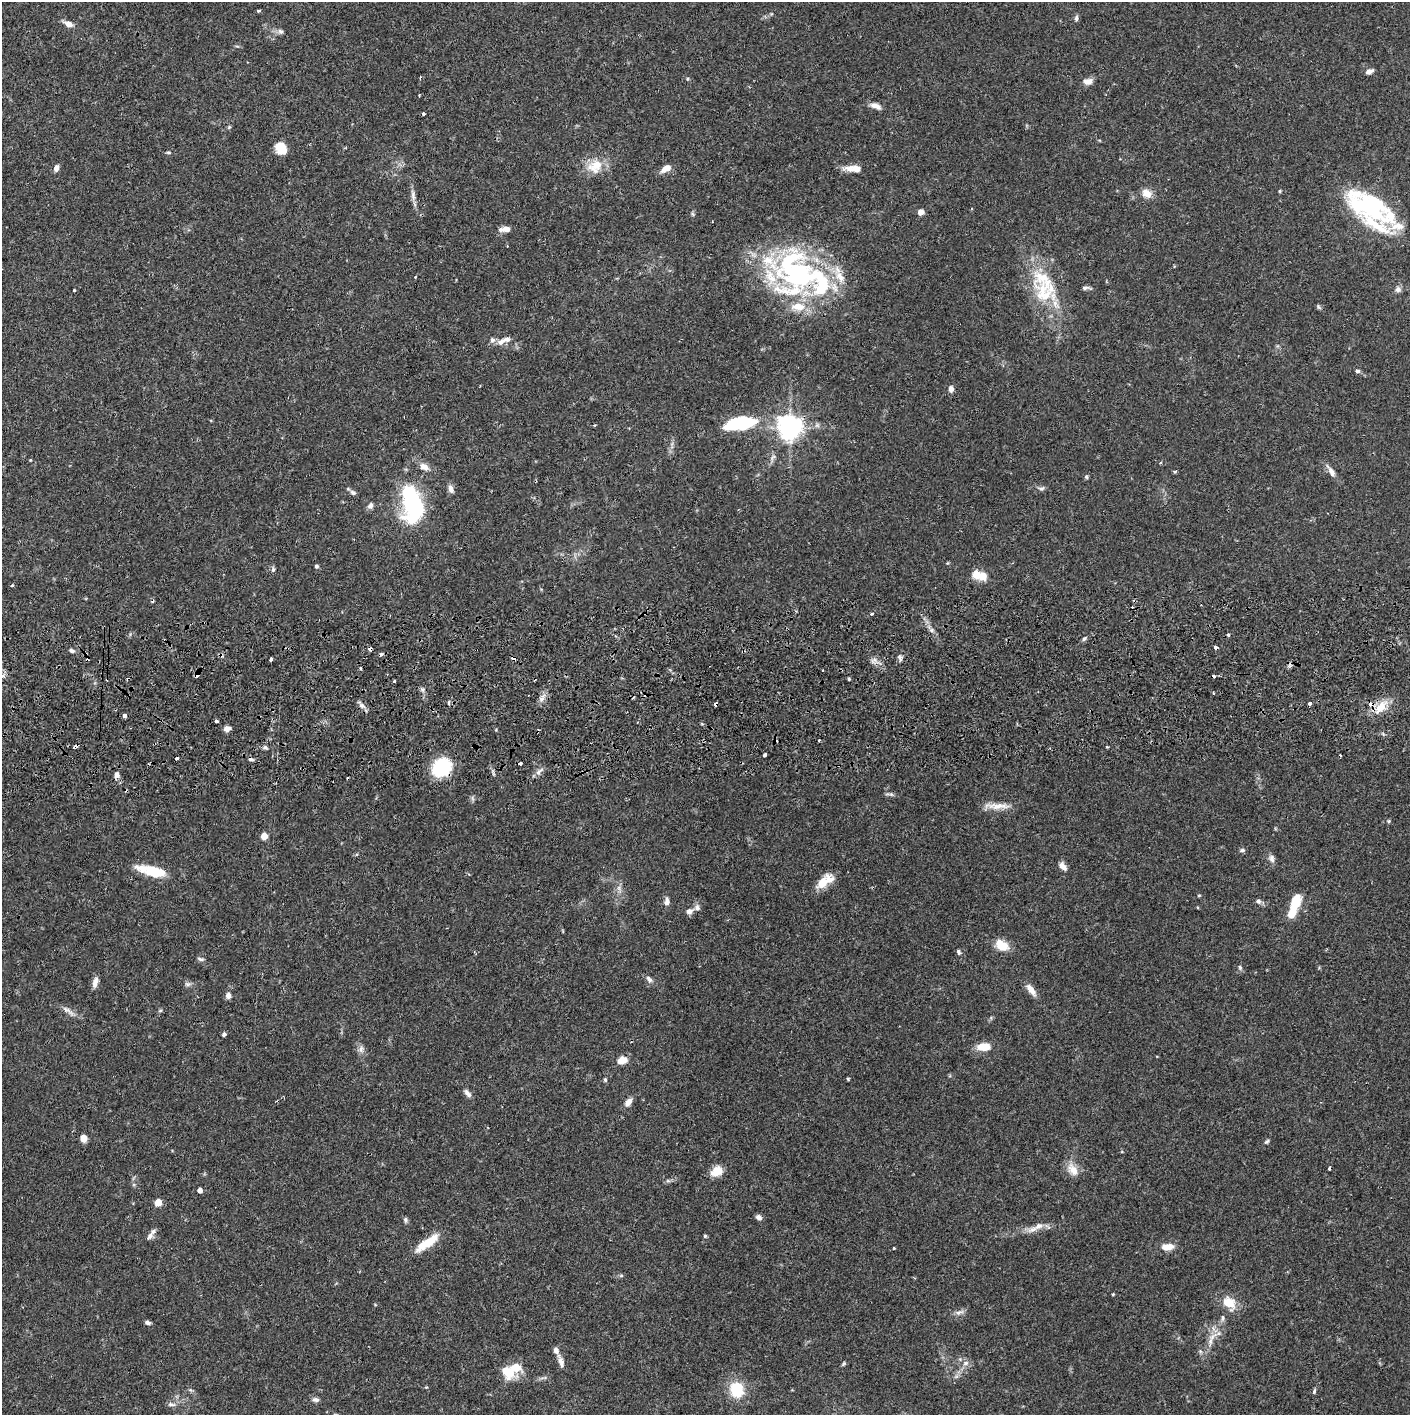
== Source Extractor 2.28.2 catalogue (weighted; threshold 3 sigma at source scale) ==
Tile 5 of 3 x 3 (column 2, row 2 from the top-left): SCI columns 1412-2819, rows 1471-2883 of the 4233 x 4354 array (HDU 1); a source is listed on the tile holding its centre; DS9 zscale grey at full resolution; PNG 1412 x 1417 px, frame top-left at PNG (2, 2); no overlay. Shown black and unused: <1% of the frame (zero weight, under 2 of 3 exposures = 3% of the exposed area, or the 3 px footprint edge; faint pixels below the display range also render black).
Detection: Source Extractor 2.28.2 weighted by HDU 2 'WHT'; one run over the whole footprint, this tile lists its part. Background 0.0674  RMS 0.0048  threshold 0.0217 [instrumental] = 3 sigma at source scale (4.5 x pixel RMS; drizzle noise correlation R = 1.50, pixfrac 1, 0.05/0.05 arcsec/px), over >= 5 px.
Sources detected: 191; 1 too faint to see at this stretch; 3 inside a brighter object's white glare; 14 cosmic-ray / hot-pixel residue — not listed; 21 inside a brighter listed object's ellipse — not listed separately; the other 152 listed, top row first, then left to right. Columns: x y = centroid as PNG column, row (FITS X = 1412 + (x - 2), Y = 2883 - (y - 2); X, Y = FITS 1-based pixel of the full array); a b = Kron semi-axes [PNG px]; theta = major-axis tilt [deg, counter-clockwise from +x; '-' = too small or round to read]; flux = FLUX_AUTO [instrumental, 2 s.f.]
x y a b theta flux
258 11 3 3 - 0.92
1076 18 7 5 81 1.2
68 24 11 6 -24 3.4
280 31 8 6 -40 1.3
1369 71 8 5 25 2.5
420 78 3 2 - 0.72
687 79 5 3 - 0.47
1088 81 12 8 7 3
419 95 3 2 - 0.79
874 105 11 8 -18 2.5
423 114 3 3 - 2.5
229 127 5 4 - 0.58
281 148 12 9 -56 8.9
168 152 6 4 0 0.68
595 166 22 18 32 10
56 168 7 5 72 2.3
666 168 11 6 29 4.9
856 169 20 8 -5 4.8
1280 191 5 3 - 0.5
1147 193 14 10 -33 4.2
413 194 16 4 -85 2.3
1369 207 38 21 -40 30
921 212 6 5 - 2.9
693 214 6 4 -86 0.72
506 229 9 6 -6 2.7
798 273 50 42 43 80
415 277 3 3 - 0.69
1086 288 11 4 -3 1.4
1398 289 8 7 - 1.8
74 290 3 2 - 0.39
1043 293 48 27 -56 30
1318 307 7 5 -52 0.76
492 340 8 7 - 1.7
501 342 12 8 42 2.7
1357 371 6 5 - 0.97
951 389 7 6 - 2
740 423 38 15 9 30
595 425 4 3 - 0.47
790 428 8 8 - 400
773 457 11 6 45 1.7
30 460 4 3 - 0.35
424 467 12 8 -28 3.6
1175 471 4 3 - 0.84
1331 471 18 6 -58 3.2
1086 477 6 5 - 0.68
1041 488 9 6 13 1.3
451 489 10 6 -72 2.5
353 492 8 6 -20 1.4
413 504 34 18 -69 61
370 506 8 7 - 1.8
316 566 4 4 - 1
273 569 8 5 75 0.97
982 576 13 12 - 5.7
12 585 3 3 - 1.3
871 614 3 3 - 1
1228 635 3 3 - 2.7
1084 639 7 4 41 0.94
1215 648 4 3 - 3.5
72 651 7 5 -29 1.1
900 658 11 4 -74 1.3
271 659 4 3 - 2.7
361 668 3 3 - 0.69
197 675 4 3 - 4.3
849 679 4 3 - 0.52
394 681 3 3 - 0.6
422 689 6 4 -18 0.89
1213 693 3 2 - 0.76
542 698 11 5 77 2.1
449 702 5 3 - 0.57
1310 703 3 3 - 2.7
715 704 3 3 - 2.8
362 706 11 6 -29 2.1
1381 707 21 11 51 7.9
124 715 4 3 - 2.6
216 721 3 3 - 1.9
227 729 7 5 15 3
819 740 3 2 - 0.67
75 746 4 3 - 2.3
265 747 6 5 - 0.91
1107 747 3 2 - 0.59
765 755 4 3 - 2.4
1340 756 3 2 - 0.95
176 758 4 3 - 2.3
520 763 3 3 - 2.5
442 767 16 13 38 35
539 772 7 4 70 1.2
117 775 6 6 - 2.3
890 794 14 4 -4 1.1
997 806 37 7 -2 5.7
1389 821 4 4 - 0.57
264 836 5 5 - 7.5
1242 850 7 5 2 1.1
1271 858 11 7 -73 2
1063 866 11 7 -51 2.6
153 871 30 9 -13 18
822 882 21 12 42 7.8
619 888 7 5 -57 1.4
1199 895 5 3 - 0.45
666 901 12 7 84 2.2
1258 901 8 6 -20 1.3
1295 901 20 10 71 11
697 908 8 7 - 1.9
689 911 8 7 - 2.2
1002 945 17 11 -35 7.3
959 952 7 5 -76 0.9
201 959 9 5 -12 1
1240 967 7 5 -70 0.84
649 979 11 6 -51 1.8
95 982 14 6 78 2.8
188 984 10 6 0 1.4
1031 990 16 7 -52 4.1
228 995 7 6 - 1.9
68 1011 22 6 -37 2.8
160 1011 6 4 20 0.59
224 1034 4 4 - 0.98
983 1047 11 7 0 9.8
361 1049 10 6 90 2
622 1060 12 8 15 5.1
848 1079 3 3 - 0.66
605 1080 5 4 - 0.68
467 1093 12 6 -50 2
628 1102 11 6 54 3
83 1138 6 6 - 4.4
1267 1141 7 5 47 0.79
1073 1170 18 11 -54 5.6
716 1171 15 10 33 6.1
668 1181 6 4 -18 0.77
200 1190 4 4 - 3
158 1202 5 5 - 11
759 1217 7 6 - 1.8
406 1220 7 5 -79 1
1039 1226 13 8 23 3.6
150 1236 12 6 52 1.9
705 1236 5 5 - 0.64
427 1243 30 8 34 12
1167 1247 12 7 8 6.6
894 1248 3 3 - 0.53
621 1276 6 4 0 0.67
1113 1294 3 3 - 0.44
1229 1303 15 11 -40 9.8
959 1312 13 6 22 2.1
1223 1318 11 4 -90 1.2
148 1323 7 5 -16 1.3
1212 1337 15 7 45 4
561 1361 19 7 -72 3
843 1363 6 4 53 0.66
966 1363 9 6 17 2
507 1371 16 10 -51 9.5
737 1390 15 13 -68 17
1314 1391 7 4 76 0.81
315 1400 9 6 -11 1.5
171 1404 12 5 -5 1.5
Overlapping masked pixels (flux is a lower limit): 7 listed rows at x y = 798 273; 790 428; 1215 648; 197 675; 715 704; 75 746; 442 767